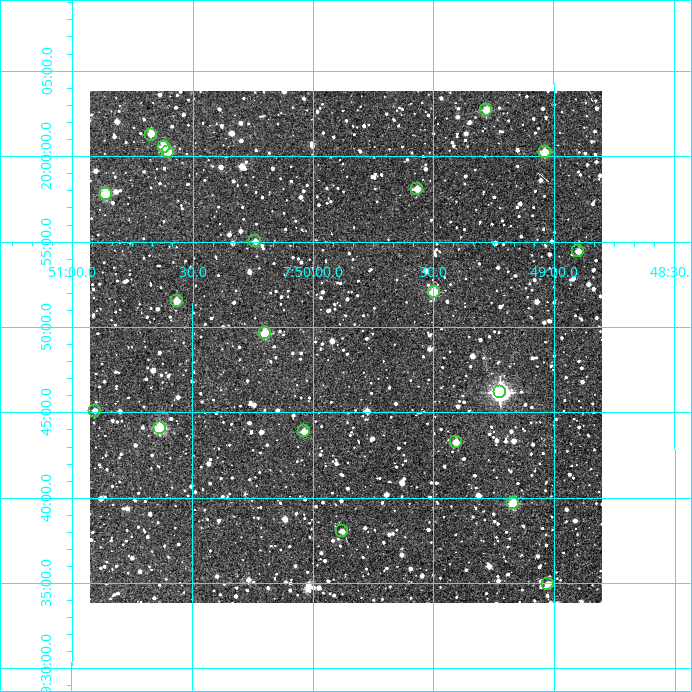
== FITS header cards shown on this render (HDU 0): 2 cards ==
NAXIS1  =                  512
NAXIS2  =                  512

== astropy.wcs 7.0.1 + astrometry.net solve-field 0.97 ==
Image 512 x 512 px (HDU 0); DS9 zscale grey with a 90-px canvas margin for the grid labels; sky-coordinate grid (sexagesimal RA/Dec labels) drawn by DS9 from the SOLVED WCS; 20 Tycho-2 reference stars matched to detected sources circled (green)
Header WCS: RA---TAN/DEC--TAN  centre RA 07:49:52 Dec +19:49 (117.47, +19.81 deg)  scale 3.52 arcsec/px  FOV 30.0' x 30.0'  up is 0 deg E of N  parity normal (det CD < 0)
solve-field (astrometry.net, Tycho-2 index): VERIFIED the header's WCS against the Tycho-2 star catalogue (20 matches, 0 conflicts) and refined it, rather than solving blind
Solved WCS: RA---TAN-SIP/DEC--TAN-SIP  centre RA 07:49:52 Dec +19:49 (117.47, +19.81 deg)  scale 3.51 arcsec/px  FOV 30.0' x 30.0'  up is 0 deg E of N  parity normal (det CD < 0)
The solver's refit moves the header's centre by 1.8 arcsec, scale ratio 0.9996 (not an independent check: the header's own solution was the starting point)
Tycho-2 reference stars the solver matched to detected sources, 20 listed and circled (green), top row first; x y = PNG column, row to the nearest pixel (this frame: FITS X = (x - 90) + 1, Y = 512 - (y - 91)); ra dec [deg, ICRS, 3 dp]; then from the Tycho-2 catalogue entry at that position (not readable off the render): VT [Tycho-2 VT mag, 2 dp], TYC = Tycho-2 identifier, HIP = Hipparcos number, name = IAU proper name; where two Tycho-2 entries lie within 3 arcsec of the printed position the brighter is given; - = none
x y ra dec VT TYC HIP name
486 110 117.320 +20.045 10.52 1370-1144-1 - -
151 135 117.668 +20.021 11.10 1370-1603-1 - -
164 147 117.655 +20.009 10.17 1370-1048-1 - -
168 152 117.651 +20.004 10.16 1370-869-1 - -
545 152 117.259 +20.004 10.44 1370-970-1 - -
417 189 117.392 +19.968 10.93 1370-1683-1 - -
106 194 117.715 +19.963 10.34 1370-778-1 - -
255 241 117.560 +19.917 11.89 1370-1713-1 - -
578 251 117.225 +19.907 11.56 1370-1746-1 - -
434 292 117.375 +19.868 10.28 1370-2155-1 - -
177 301 117.641 +19.859 11.14 1370-2173-1 - -
265 333 117.550 +19.827 10.22 1370-861-1 - -
500 392 117.306 +19.769 7.78 1370-1689-1 38163 -
95 411 117.726 +19.752 12.09 1370-1347-1 - -
160 428 117.659 +19.735 9.18 1370-2016-1 - -
304 431 117.510 +19.731 10.75 1370-142-1 - -
456 442 117.352 +19.721 10.85 1370-624-1 - -
513 503 117.292 +19.661 10.08 1370-1588-1 - -
342 531 117.470 +19.634 11.76 1370-1336-1 - -
548 584 117.256 +19.582 11.55 1370-1295-1 - -